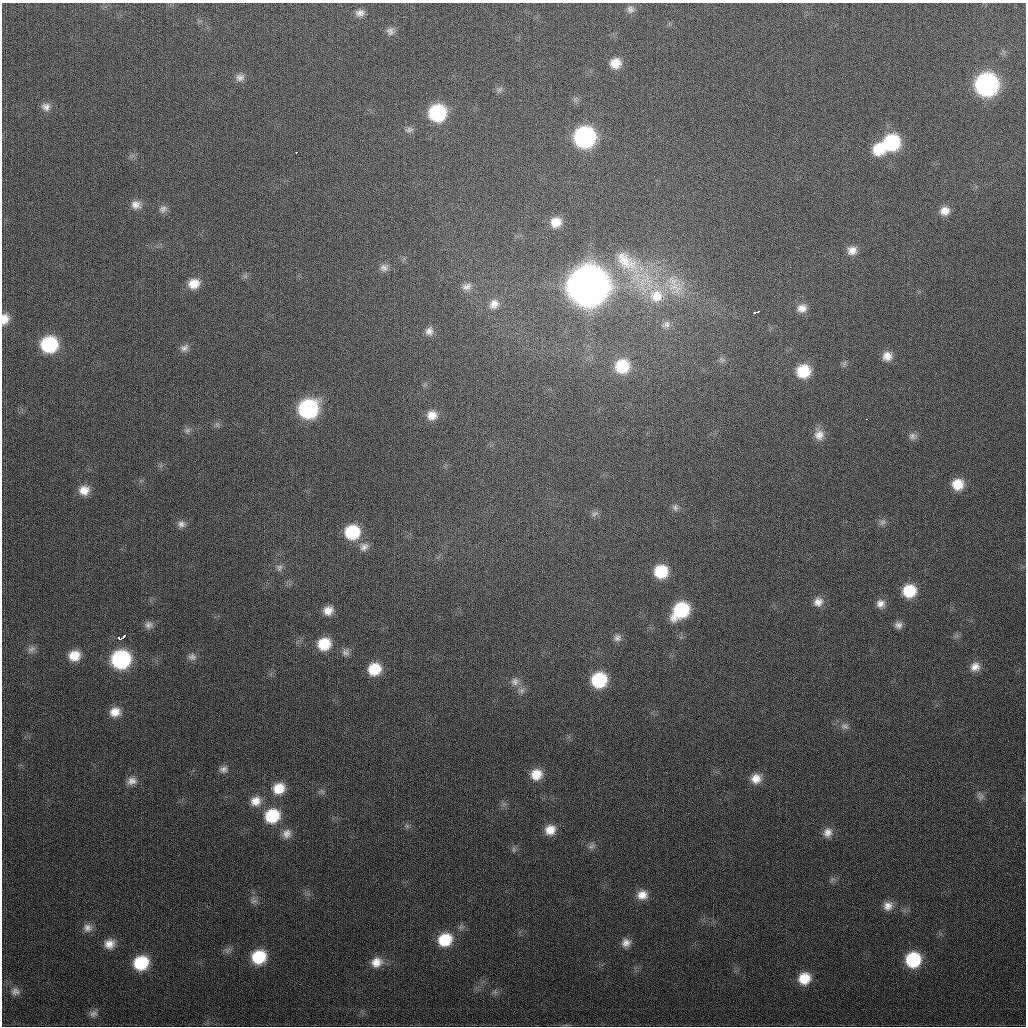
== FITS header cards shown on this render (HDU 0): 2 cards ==
NAXIS1  =                 1024
NAXIS2  =                 1024

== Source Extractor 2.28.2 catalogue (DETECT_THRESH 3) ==
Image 1024 x 1024 px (HDU 0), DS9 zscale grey, 1 PNG px = 1 image px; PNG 1028 x 1028 px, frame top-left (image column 1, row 1024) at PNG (2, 3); no overlay
Background 328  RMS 13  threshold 38.7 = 3 sigma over >= 5 px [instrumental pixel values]
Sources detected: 107; all 107 listed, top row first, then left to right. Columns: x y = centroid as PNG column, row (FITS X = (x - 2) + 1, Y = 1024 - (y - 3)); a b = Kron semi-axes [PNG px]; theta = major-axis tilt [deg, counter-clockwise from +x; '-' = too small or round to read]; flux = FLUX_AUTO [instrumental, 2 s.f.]
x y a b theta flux
630 9 10 10 - 4.0e+03
360 13 13 9 8 5.6e+03
390 31 11 11 - 4.6e+03
615 63 11 11 - 1.2e+04
240 77 12 10 18 5.2e+03
986 84 14 13 - 2.8e+05
499 89 10 6 31 2.4e+03
46 107 12 11 - 5.7e+03
437 113 13 12 - 8.0e+04
409 130 12 7 10 3.4e+03
585 137 13 13 - 2.0e+05
891 142 14 13 - 7.4e+04
879 149 13 12 - 2.4e+04
296 152 3 2 - 1.2e+03
136 205 12 11 - 7.1e+03
163 209 11 9 39 4.0e+03
945 211 11 10 - 8.5e+03
556 222 12 11 - 1.3e+04
852 250 12 11 - 7.3e+03
626 262 47 23 -41 6.0e+04
384 268 12 10 12 5.0e+03
673 281 21 14 -40 2.1e+04
194 284 13 11 22 1.3e+04
588 286 16 16 - 3.7e+06
467 287 13 9 13 5.4e+03
656 296 21 20 - 3.3e+04
494 304 14 12 55 8.3e+03
802 308 13 11 13 7.9e+03
756 312 6 3 20 3.5e+03
5 319 12 9 78 9.1e+03
666 324 12 9 34 5.3e+03
429 331 11 10 - 5.2e+03
49 344 13 12 - 7.1e+04
184 348 12 9 25 4.6e+03
887 356 10 10 - 7.9e+03
722 360 9 6 -32 2.6e+03
844 363 9 3 69 1.4e+03
622 366 14 14 - 3.4e+04
803 371 12 12 - 3.1e+04
308 409 14 13 - 1.3e+05
432 415 13 12 - 1.0e+04
866 419 3 2 - 6.3e+03
217 424 8 6 -54 2.4e+03
187 430 9 8 - 3.2e+03
819 435 13 13 - 8.2e+03
913 436 11 8 -11 4.1e+03
958 484 12 11 - 1.7e+04
84 490 13 11 -3 1.1e+04
675 508 10 8 -88 3.4e+03
595 514 11 5 19 2.8e+03
882 522 10 8 48 3.5e+03
181 524 10 9 - 4.3e+03
352 532 13 12 - 4.4e+04
364 547 13 10 41 6.0e+03
279 568 10 9 - 4.0e+03
661 571 12 11 - 3.4e+04
909 591 12 11 - 2.9e+04
818 602 12 11 - 7.4e+03
880 604 11 10 - 6.2e+03
681 610 16 12 45 6.3e+04
328 611 11 10 - 8.7e+03
149 625 10 10 - 4.2e+03
898 625 9 8 - 4.4e+03
123 637 9 3 33 2.1e+04
617 638 10 10 - 4.3e+03
324 644 12 11 - 2.5e+04
31 649 12 7 24 3.7e+03
346 652 10 10 - 4.1e+03
74 656 11 10 - 1.4e+04
192 657 11 9 -4 4.1e+03
121 659 13 12 - 1.1e+05
975 667 12 11 - 7.5e+03
374 669 12 11 - 2.4e+04
599 680 13 12 - 5.3e+04
515 682 11 11 - 5.7e+03
521 690 9 8 - 3.8e+03
115 712 13 11 10 1.1e+04
845 726 12 8 -23 4.5e+03
223 769 11 8 8 4.1e+03
536 774 12 11 - 1.4e+04
756 779 12 11 - 1.0e+04
132 781 13 10 11 6.5e+03
279 788 13 12 - 1.7e+04
980 796 12 9 -64 3.5e+03
256 801 13 12 - 9.7e+03
272 816 14 13 - 3.7e+04
407 826 6 5 - 1.8e+03
550 830 11 10 - 1.1e+04
828 832 12 11 - 6.9e+03
287 834 12 11 - 6.6e+03
591 846 11 6 31 2.9e+03
514 849 8 4 -82 1.7e+03
642 895 13 11 11 9.9e+03
254 901 10 8 -32 3.9e+03
888 906 12 10 37 7.3e+03
88 928 12 11 - 6.1e+03
445 940 14 12 31 3.0e+04
626 943 11 11 - 6.4e+03
109 944 12 12 - 9.2e+03
259 957 13 12 - 3.5e+04
913 960 13 12 - 5.1e+04
376 962 14 12 27 1.1e+04
141 963 14 12 31 4.0e+04
804 978 12 11 - 1.9e+04
15 991 12 10 8 5.3e+03
495 992 6 6 - 2.0e+03
93 1014 11 9 27 4.3e+03
At the frame edge (FLAGS 8, measured only in part): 1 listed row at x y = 5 319